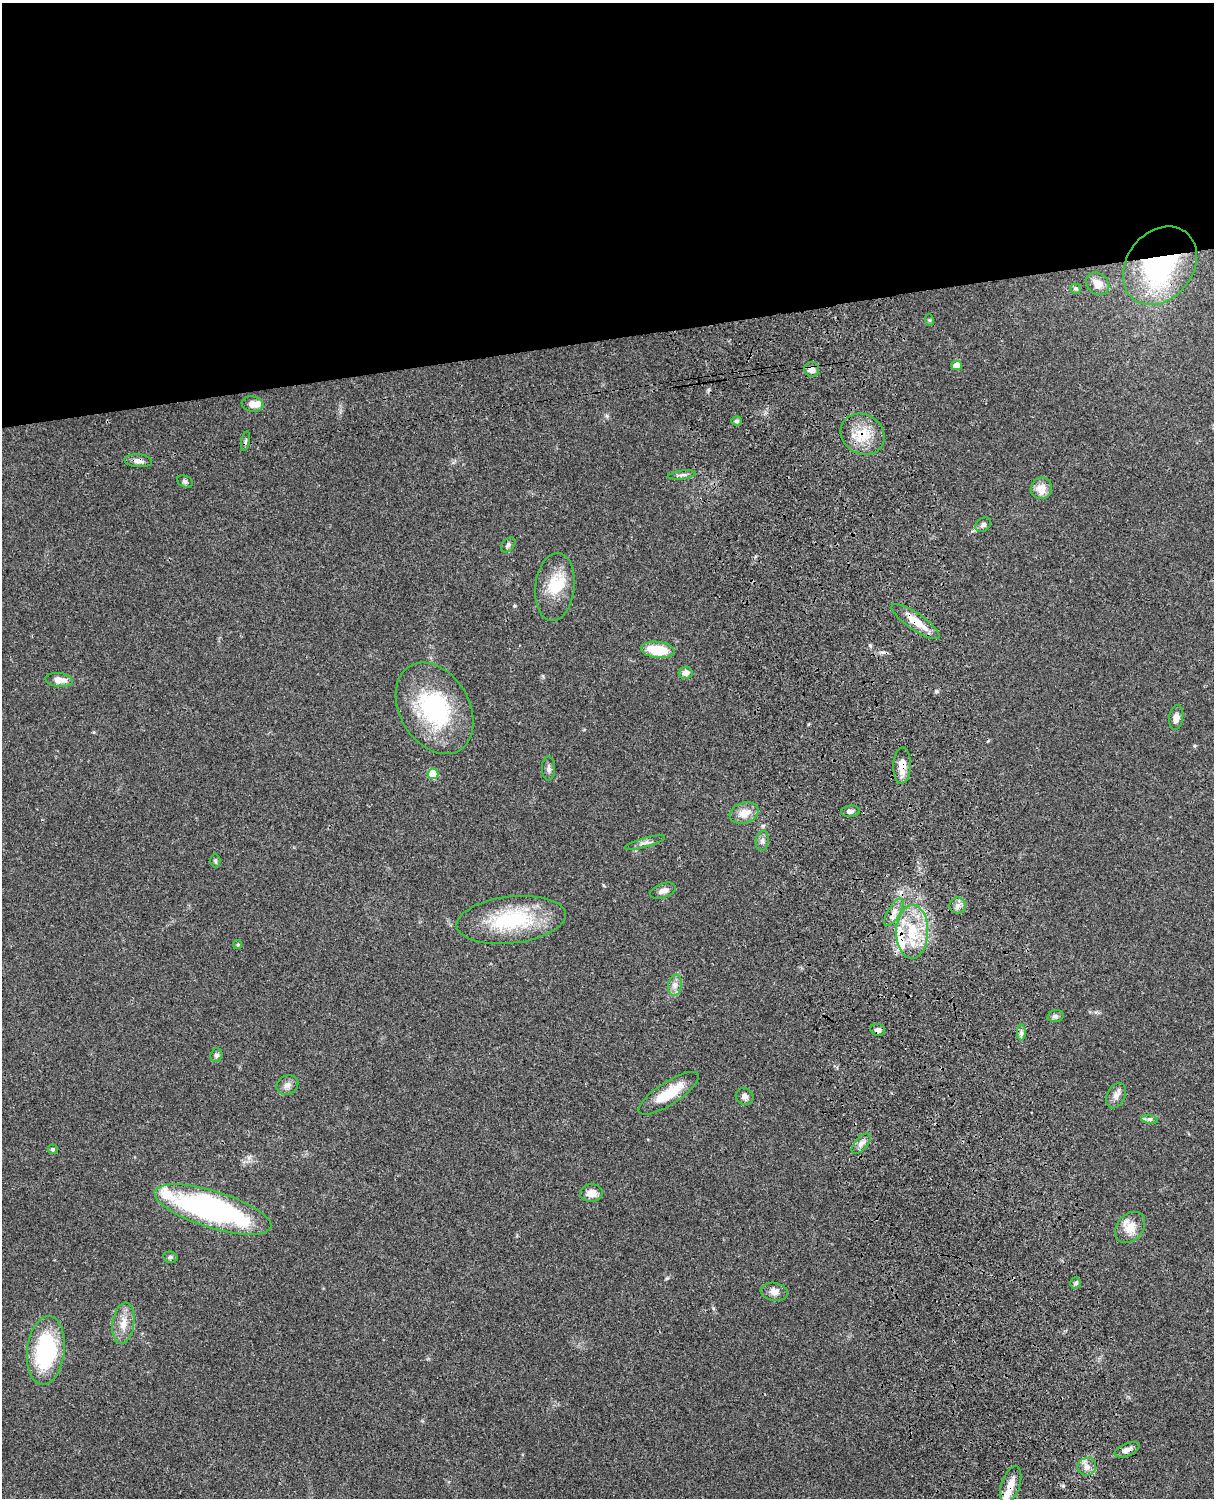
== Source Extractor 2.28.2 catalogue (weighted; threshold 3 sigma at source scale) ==
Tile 2 of 4 x 3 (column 2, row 1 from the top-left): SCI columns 1333-2544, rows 3268-4763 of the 5087 x 4926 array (HDU 1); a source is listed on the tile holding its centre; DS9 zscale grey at full resolution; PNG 1216 x 1500 px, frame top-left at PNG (2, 3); each listed source drawn as its Kron ellipse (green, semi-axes under 4 px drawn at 4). Shown black and unused: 23% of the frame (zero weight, under 3 of 4 exposures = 6% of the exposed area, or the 3 px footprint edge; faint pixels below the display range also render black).
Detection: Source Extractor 2.28.2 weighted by HDU 2 'WHT'; one run over the whole footprint, this tile lists its part. Background 0.0762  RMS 0.0058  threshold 0.0259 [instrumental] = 3 sigma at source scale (4.5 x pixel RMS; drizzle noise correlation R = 1.50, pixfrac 1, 0.05/0.05 arcsec/px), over >= 5 px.
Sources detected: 66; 1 cosmic-ray / hot-pixel residue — neither listed nor drawn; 5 inside a brighter listed object's ellipse — not listed separately; the other 60 listed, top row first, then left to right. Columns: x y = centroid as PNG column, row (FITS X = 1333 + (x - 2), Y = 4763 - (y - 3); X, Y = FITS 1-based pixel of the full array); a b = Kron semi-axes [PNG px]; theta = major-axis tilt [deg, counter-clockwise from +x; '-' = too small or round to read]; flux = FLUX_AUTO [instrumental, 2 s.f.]
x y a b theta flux
1160 266 43 33 52 96
1098 284 12 10 -43 6.4
1076 289 5 5 - 0.99
929 320 6 4 -71 0.62
957 365 5 5 - 8.1
812 370 7 7 - 4
253 404 11 7 -8 4.8
737 421 5 4 - 1.1
863 434 23 19 -34 14
245 441 10 3 79 1
138 461 14 6 -5 3
682 475 14 4 7 1.7
185 482 8 6 -26 1.2
1041 488 11 10 - 7.3
983 525 8 6 35 1.7
508 545 8 6 46 1.5
555 587 34 19 84 18
915 621 28 8 -35 11
658 650 17 8 -6 18
686 673 7 6 - 3.3
59 680 13 7 -6 5.5
435 708 49 35 -60 63
1176 718 12 7 81 3.5
902 766 18 8 88 7.7
549 769 12 6 88 2.1
433 774 5 5 - 17
850 811 9 5 6 2.2
744 813 15 10 17 6.6
762 841 10 6 81 2
645 843 21 4 16 2.6
215 861 7 5 -88 0.93
663 891 13 7 21 2.9
958 905 8 8 - 2.6
894 912 15 6 59 3.9
511 920 55 23 6 47
912 932 27 16 89 24
238 945 4 4 - 0.86
675 985 10 6 81 3.1
1056 1016 8 6 15 1.5
878 1030 7 6 - 2
1021 1033 8 4 90 1.5
216 1055 7 6 - 1.6
287 1085 11 9 26 3.1
669 1093 35 11 33 17
745 1096 9 8 - 2.5
1116 1096 13 9 64 3.7
1150 1119 8 4 -8 1.3
861 1144 12 6 48 2.7
53 1149 5 4 - 1.2
591 1193 11 8 3 4.9
213 1209 61 18 -17 130
1130 1227 17 13 48 8.7
170 1257 7 5 -14 1.2
1076 1283 5 5 - 1.1
774 1292 14 9 -8 3.8
123 1323 21 10 81 7.4
46 1350 34 19 83 56
1127 1450 13 6 23 3.2
1087 1467 9 8 - 3.3
1011 1484 19 9 71 6.6
Overlapping masked pixels (flux is a lower limit): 10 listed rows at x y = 1160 266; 812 370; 863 434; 138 461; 915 621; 902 766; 912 932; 878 1030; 1127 1450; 1011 1484